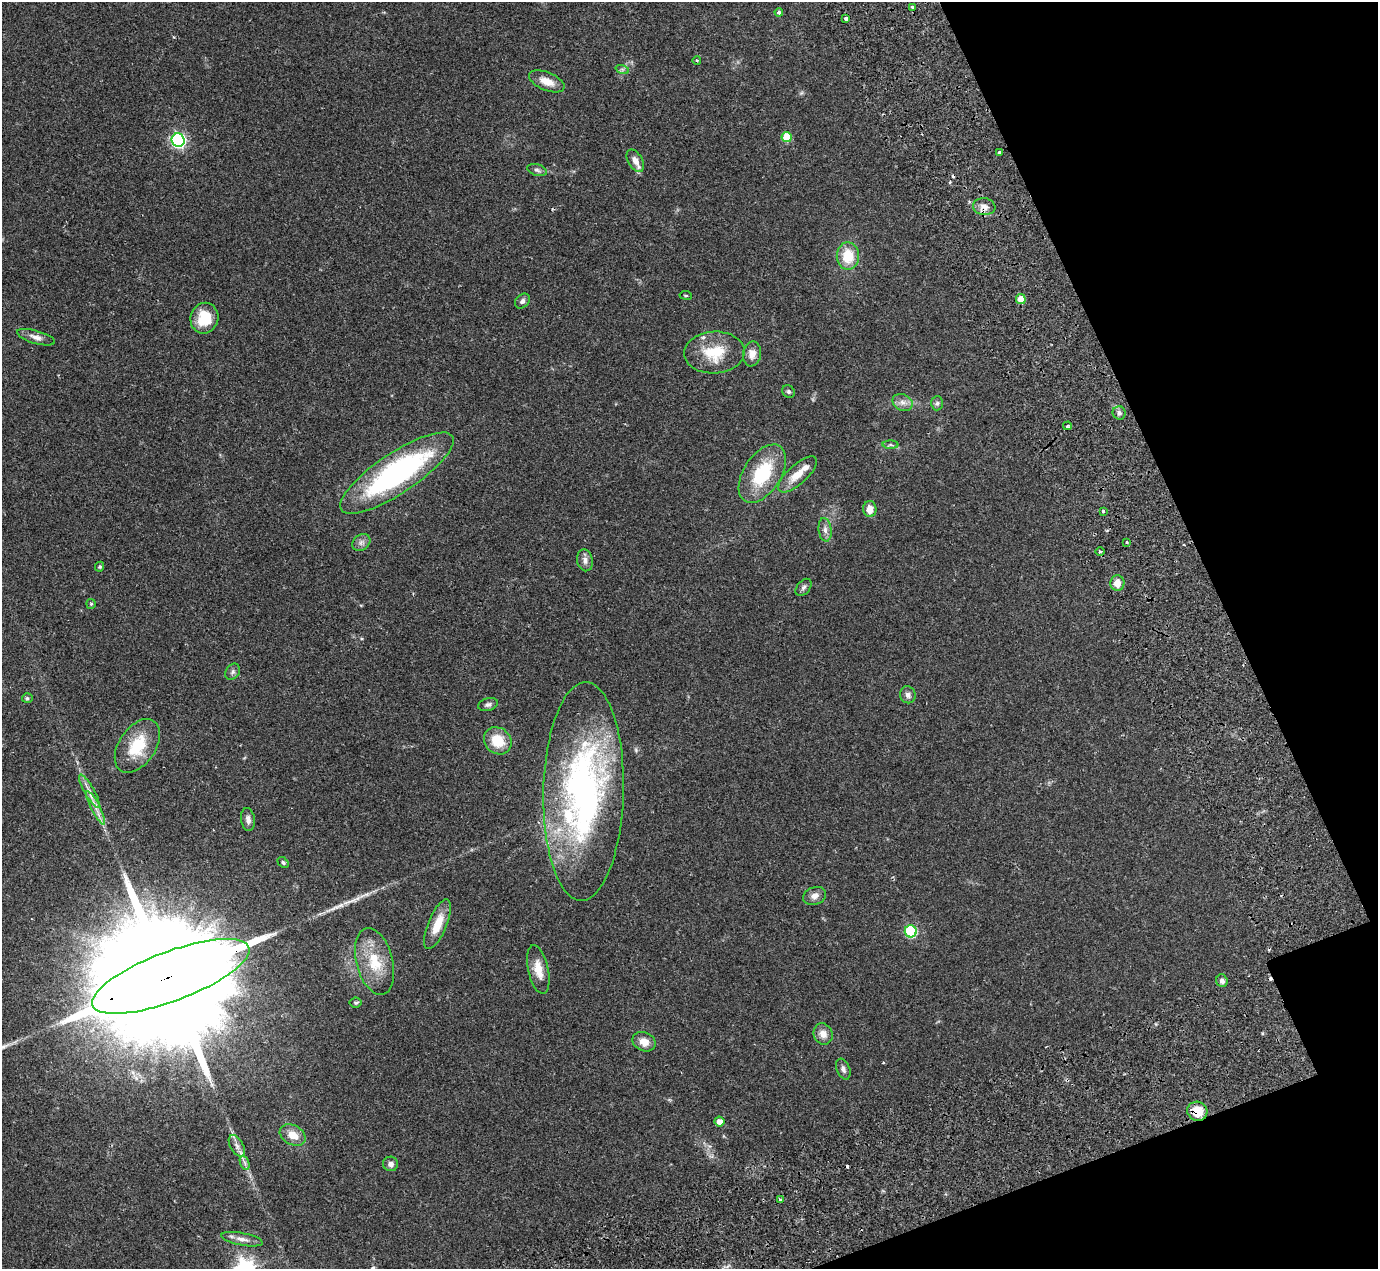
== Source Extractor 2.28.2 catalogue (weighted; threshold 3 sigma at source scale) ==
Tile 12 of 4 x 4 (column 4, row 3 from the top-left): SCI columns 4275-5650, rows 1558-2824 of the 5747 x 5795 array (HDU 1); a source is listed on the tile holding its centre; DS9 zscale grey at full resolution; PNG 1380 x 1271 px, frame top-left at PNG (2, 2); each listed source drawn as its Kron ellipse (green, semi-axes under 4 px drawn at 4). Shown black and unused: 16% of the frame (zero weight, under 2 of 3 exposures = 9% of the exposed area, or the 3 px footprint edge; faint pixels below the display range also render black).
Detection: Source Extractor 2.28.2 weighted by HDU 2 'WHT'; one run over the whole footprint, this tile lists its part. Background 0.0827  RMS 0.0057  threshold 0.0258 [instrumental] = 3 sigma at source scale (4.5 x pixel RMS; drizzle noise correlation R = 1.50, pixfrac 1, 0.05/0.05 arcsec/px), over >= 5 px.
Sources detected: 78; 4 cosmic-ray / hot-pixel residue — neither listed nor drawn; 4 inside a brighter listed object's ellipse — not listed separately; the other 70 listed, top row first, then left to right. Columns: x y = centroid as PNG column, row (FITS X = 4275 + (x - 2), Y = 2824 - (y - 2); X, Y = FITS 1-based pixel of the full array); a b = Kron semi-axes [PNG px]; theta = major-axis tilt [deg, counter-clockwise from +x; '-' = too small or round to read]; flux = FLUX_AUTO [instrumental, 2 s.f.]
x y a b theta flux
912 7 3 3 - 1.6
779 12 4 4 - 1.5
846 19 4 3 - 4
697 60 4 3 - 0.45
622 69 7 4 -18 1
547 81 19 9 -22 6.7
787 137 5 5 - 15
178 140 7 6 - 110
999 152 3 3 - 0.84
635 161 12 7 -60 4.2
537 170 10 5 -16 1.7
984 207 11 8 -8 4.2
848 256 14 11 -90 14
686 295 6 3 -8 0.64
1021 299 5 4 - 8.8
522 301 8 6 44 2
204 318 15 14 - 15
36 337 20 6 -16 3.5
714 352 30 21 3 20
752 354 12 9 80 4.7
788 391 7 5 -44 1.3
903 402 10 8 -26 3.2
937 403 7 6 - 1.2
1119 413 7 6 - 1.7
1067 426 4 3 - 0.77
890 445 8 4 -1 1
397 473 67 20 34 120
762 474 32 18 57 31
797 474 24 9 43 8.4
870 509 8 6 -88 5.6
1103 511 3 3 - 1.3
825 530 12 6 -84 2.6
1127 542 3 2 - 0.71
361 543 10 7 37 2.2
1100 552 5 3 - 0.79
585 560 11 8 -79 2.7
100 567 5 4 - 0.81
1117 583 8 7 - 5.1
804 587 10 6 50 1.6
91 604 5 5 - 0.75
233 672 8 6 55 1.6
908 695 8 8 - 2.2
27 698 5 4 - 0.85
488 704 10 6 16 1.7
498 741 14 12 -41 13
137 746 30 18 56 21
89 791 19 5 -60 3.6
583 791 109 40 89 190
96 808 19 4 -63 4
248 819 11 7 -80 2.5
283 862 6 4 -41 1
815 896 12 8 21 3.2
438 924 26 9 67 10
911 931 6 6 - 49
374 961 34 18 -75 20
538 969 25 10 -77 8
171 976 83 25 21 46000
1222 981 6 5 - 1.9
356 1003 6 5 - 0.95
823 1034 11 9 -65 4.3
644 1042 12 9 -24 5.1
843 1069 11 6 -67 2
1197 1111 10 9 - 11
719 1121 5 5 - 3.9
293 1135 14 9 -28 8
237 1146 12 6 -59 2.7
245 1163 7 4 -71 1.5
391 1164 7 7 - 2.4
780 1200 3 3 - 2
242 1239 21 6 -11 3.8
Overlapping masked pixels (flux is a lower limit): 3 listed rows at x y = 984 207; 171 976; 1197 1111
Isophote crosses this tile's border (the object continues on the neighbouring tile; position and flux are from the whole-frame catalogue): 1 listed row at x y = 171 976